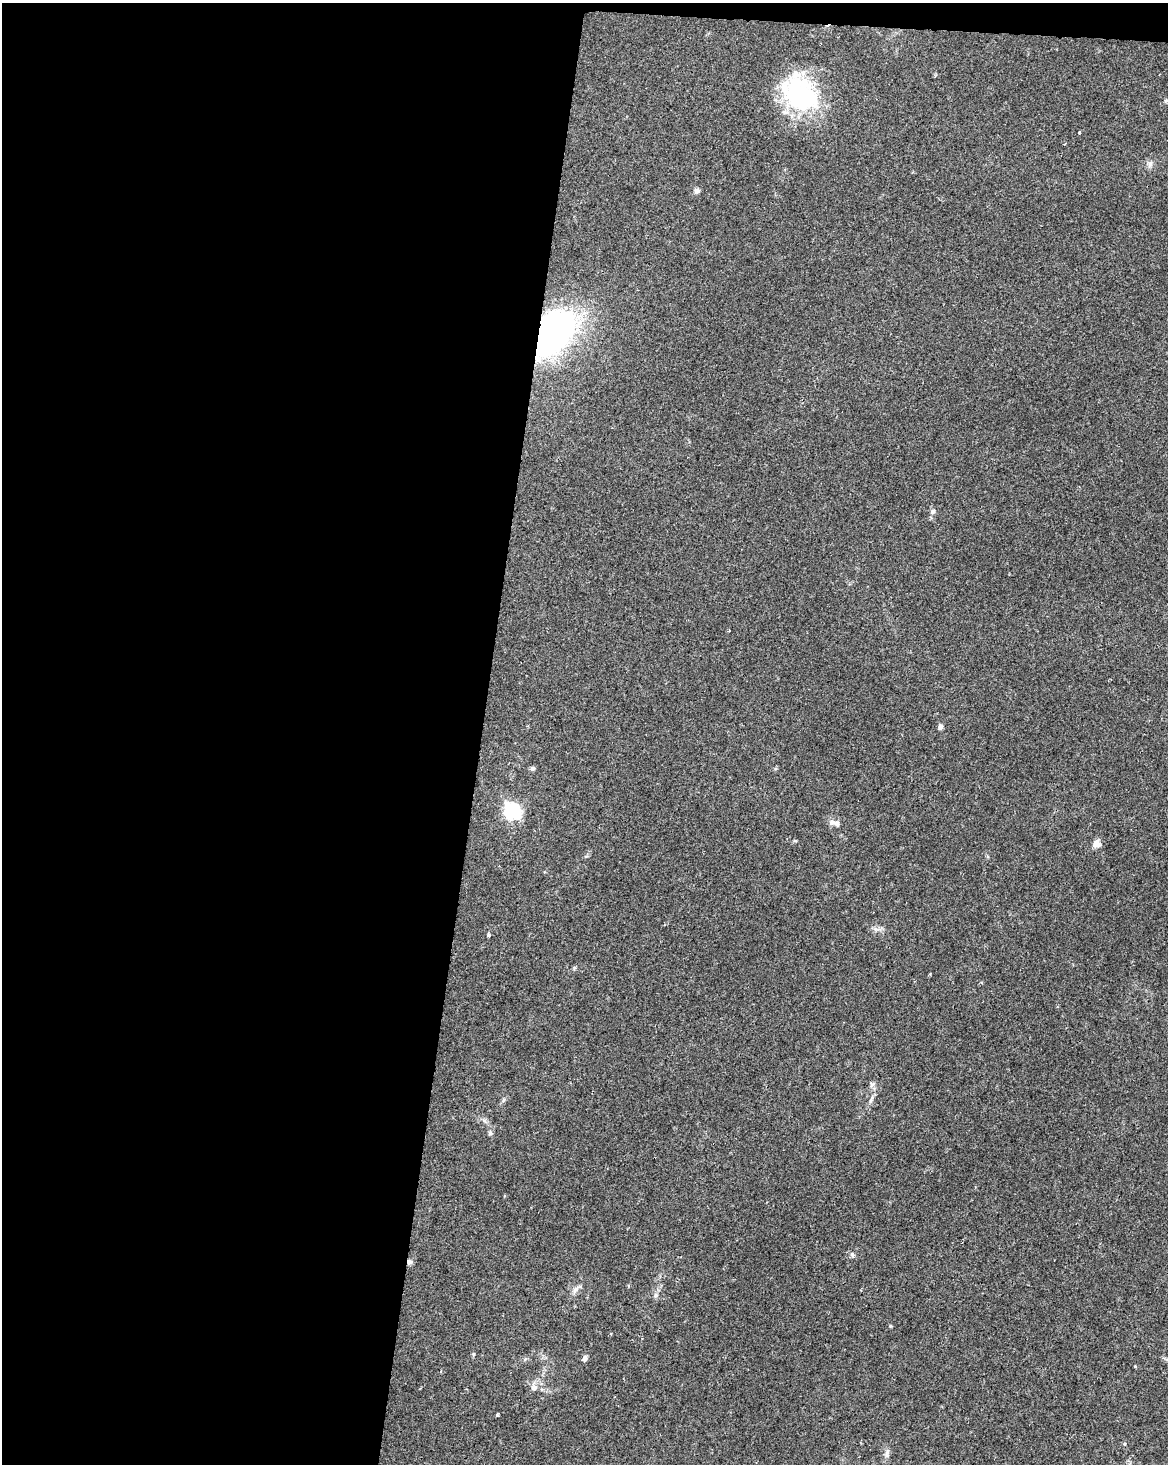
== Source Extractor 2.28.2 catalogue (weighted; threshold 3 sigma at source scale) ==
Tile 1 of 4 x 3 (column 1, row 1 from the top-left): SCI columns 1-1166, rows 3150-4611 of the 4670 x 4895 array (HDU 1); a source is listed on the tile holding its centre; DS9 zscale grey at full resolution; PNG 1170 x 1466 px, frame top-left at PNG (2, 3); no overlay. Shown black and unused: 42% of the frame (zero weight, under 2 of 3 exposures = <1% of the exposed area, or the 3 px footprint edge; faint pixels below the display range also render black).
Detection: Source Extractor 2.28.2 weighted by HDU 2 'WHT'; one run over the whole footprint, this tile lists its part. Background 0.062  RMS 0.0069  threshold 0.0309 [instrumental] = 3 sigma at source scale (4.5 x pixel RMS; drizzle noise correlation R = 1.50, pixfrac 1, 0.0396/0.0396 arcsec/px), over >= 5 px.
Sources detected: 28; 2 inside a brighter object's white glare — not listed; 1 inside a brighter listed object's ellipse — not listed separately; the other 25 listed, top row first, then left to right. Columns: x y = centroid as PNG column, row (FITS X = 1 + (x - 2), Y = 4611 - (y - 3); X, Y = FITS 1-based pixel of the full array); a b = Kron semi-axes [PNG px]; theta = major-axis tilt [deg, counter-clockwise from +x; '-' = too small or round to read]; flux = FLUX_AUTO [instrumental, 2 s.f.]
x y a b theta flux
799 97 39 32 -48 71
1079 132 3 2 - 0.76
1150 164 9 6 73 2.2
697 191 7 6 - 2
551 333 49 30 50 200
933 511 8 6 47 1.8
729 630 3 3 - 0.65
940 727 6 5 - 2.4
533 768 6 6 - 1.3
512 811 7 7 - 160
834 823 16 6 -13 3.4
1096 843 9 7 59 4.3
489 935 5 4 - 1.2
871 1099 13 3 62 1.9
490 1133 7 5 -88 1.3
852 1254 7 5 -89 1.4
409 1262 7 6 - 1.9
575 1290 8 5 46 2.2
656 1295 7 5 74 1.6
473 1354 6 4 89 0.77
585 1358 7 5 78 1.9
534 1388 9 8 - 3.2
497 1415 3 3 - 1
1125 1444 5 3 - 0.6
887 1453 11 5 72 2.3
Overlapping masked pixels (flux is a lower limit): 2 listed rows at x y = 551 333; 409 1262
Unlisted compact peaks at least as high as the median listed source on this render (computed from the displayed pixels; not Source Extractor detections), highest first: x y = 890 1326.